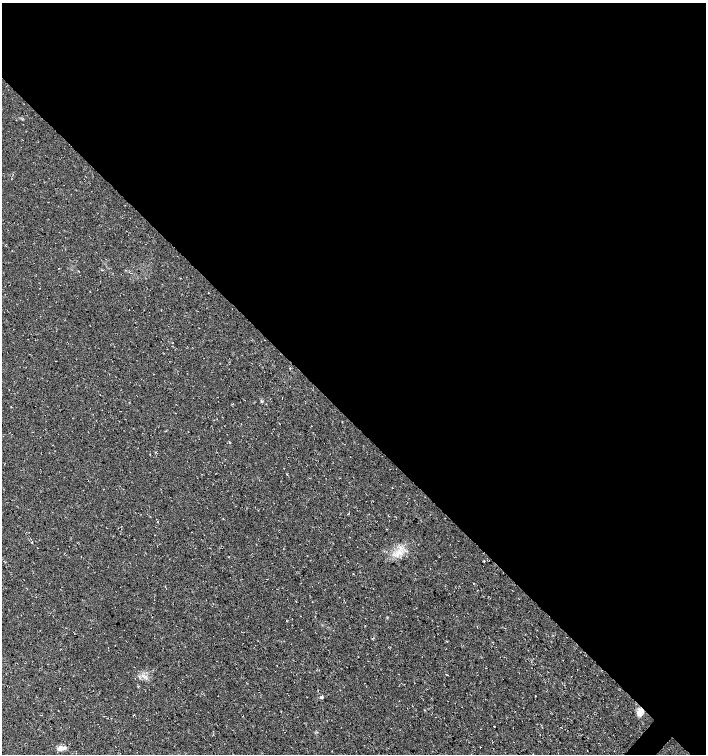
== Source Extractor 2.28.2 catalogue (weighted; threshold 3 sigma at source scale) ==
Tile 3 of 4 x 4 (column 3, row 1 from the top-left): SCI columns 3048-4454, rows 4514-6017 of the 6032 x 6030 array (HDU 1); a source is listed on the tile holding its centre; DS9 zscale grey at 2 x 2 block average (1 PNG px = mean of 2 x 2 image px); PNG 708 x 756 px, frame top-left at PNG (2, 3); no overlay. Shown black and unused: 56% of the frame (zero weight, under 3 of 4 exposures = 1% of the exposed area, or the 3 px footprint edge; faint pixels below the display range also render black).
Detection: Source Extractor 2.28.2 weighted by HDU 2 'WHT'; one run over the whole footprint, this tile lists its part. Background 0.0158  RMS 0.0038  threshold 0.0171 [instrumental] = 3 sigma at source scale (4.5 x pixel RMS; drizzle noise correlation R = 1.50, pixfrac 1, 0.0396/0.0396 arcsec/px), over >= 5 px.
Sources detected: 8; all 8 listed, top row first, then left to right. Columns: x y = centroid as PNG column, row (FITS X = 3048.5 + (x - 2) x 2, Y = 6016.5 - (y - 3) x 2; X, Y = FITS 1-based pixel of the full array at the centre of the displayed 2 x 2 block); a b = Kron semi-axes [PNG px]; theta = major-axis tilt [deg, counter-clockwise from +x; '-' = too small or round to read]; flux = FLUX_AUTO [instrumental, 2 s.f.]
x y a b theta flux
289 368 2 2 - 0.59
261 401 3 2 - 0.7
230 442 3 2 - 0.4
398 553 7 3 28 3.4
640 712 8 7 - 5.8
494 726 2 2 - 0.46
480 747 2 2 - 0.33
62 748 11 5 15 4.4
Overlapping masked pixels (flux is a lower limit): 1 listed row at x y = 640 712